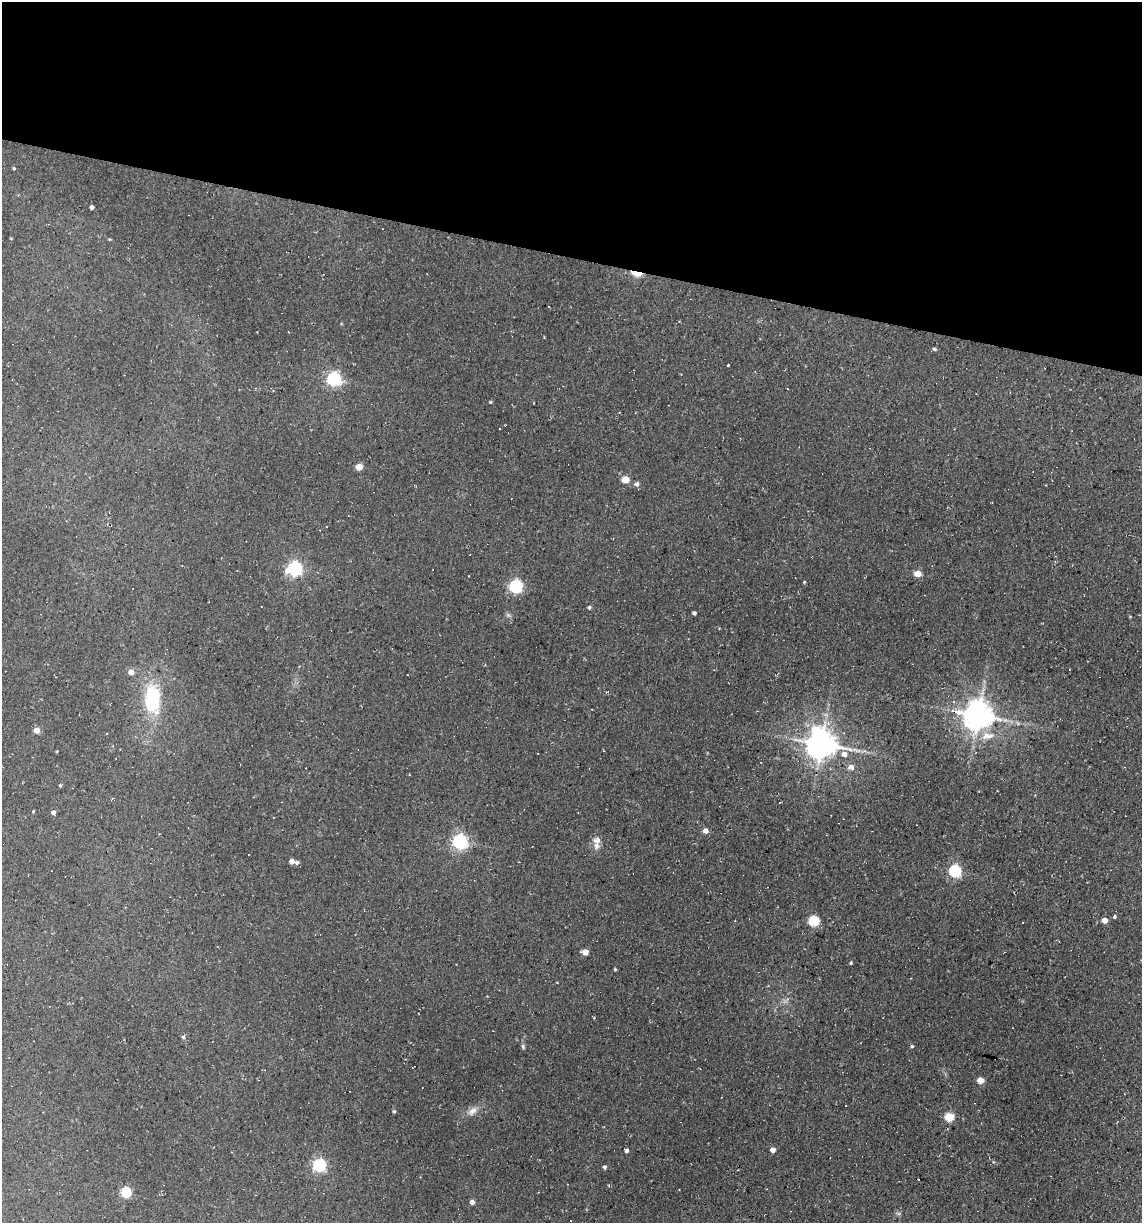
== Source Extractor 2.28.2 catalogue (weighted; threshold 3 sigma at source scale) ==
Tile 2 of 4 x 4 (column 2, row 1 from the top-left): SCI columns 1371-2510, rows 3664-4884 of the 4904 x 4884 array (HDU 1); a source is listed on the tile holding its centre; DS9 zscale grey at full resolution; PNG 1144 x 1225 px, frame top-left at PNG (2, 2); no overlay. Shown black and unused: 21% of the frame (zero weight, under 2 of 3 exposures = <1% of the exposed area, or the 3 px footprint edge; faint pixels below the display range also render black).
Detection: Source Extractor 2.28.2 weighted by HDU 2 'WHT'; one run over the whole footprint, this tile lists its part. Background 0.184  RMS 0.013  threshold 0.0603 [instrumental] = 3 sigma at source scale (4.5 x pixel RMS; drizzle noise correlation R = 1.50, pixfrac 1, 0.05/0.05 arcsec/px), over >= 5 px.
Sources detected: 81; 20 cosmic-ray / hot-pixel residue — not listed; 1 inside a brighter listed object's ellipse — not listed separately; the other 60 listed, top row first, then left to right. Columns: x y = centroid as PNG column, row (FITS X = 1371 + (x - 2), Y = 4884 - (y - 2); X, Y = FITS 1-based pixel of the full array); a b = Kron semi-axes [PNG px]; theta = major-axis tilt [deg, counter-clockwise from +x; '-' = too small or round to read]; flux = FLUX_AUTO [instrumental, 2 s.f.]
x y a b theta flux
14 168 4 3 - 1.5
91 207 4 3 - 4.6
109 239 5 3 - 1.3
636 273 10 4 -14 47
934 349 5 4 - 2.6
728 365 3 2 - 1.4
334 379 6 6 - 290
490 402 4 3 - 1.6
500 429 3 2 - 1.4
359 467 5 4 - 23
625 480 5 4 - 29
637 484 5 5 - 4.4
295 569 6 6 - 320
917 573 5 4 - 24
516 586 6 6 - 270
589 607 5 4 - 2.2
694 613 4 3 - 3.9
508 615 8 5 -45 2.8
131 672 5 4 - 13
152 699 37 20 -89 83
978 715 8 8 - 2300
36 731 4 4 - 18
987 736 21 11 10 21
821 744 10 9 - 2200
57 751 3 2 - 1
844 754 6 5 - 8.9
851 767 6 5 - 8.2
60 785 4 3 - 1.6
780 802 3 3 - 2.4
33 811 3 3 - 1.7
53 812 4 4 - 5.3
273 818 3 2 - 0.84
705 831 4 4 - 10
597 840 10 10 - 7.9
460 842 6 6 - 300
292 861 4 4 - 9.7
297 863 5 4 - 3.1
955 871 6 5 - 180
1114 917 4 4 - 2.2
1104 920 4 4 - 13
814 921 5 5 - 96
585 952 5 4 - 18
851 963 4 3 - 1.6
615 969 4 3 - 1.5
183 1037 5 5 - 2.4
523 1046 8 4 -81 2.4
912 1046 4 4 - 1.8
413 1068 4 2 - 1.1
980 1080 5 4 - 22
394 1111 4 4 - 2.1
472 1111 12 8 34 8.3
949 1117 5 5 - 62
773 1150 4 4 - 11
626 1151 4 3 - 3.8
319 1165 6 5 - 220
604 1167 4 4 - 2.8
126 1192 5 5 - 94
472 1202 4 4 - 8.9
899 1213 8 4 -7 2.4
570 1221 3 2 - 2.1
Overlapping masked pixels (flux is a lower limit): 1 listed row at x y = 636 273